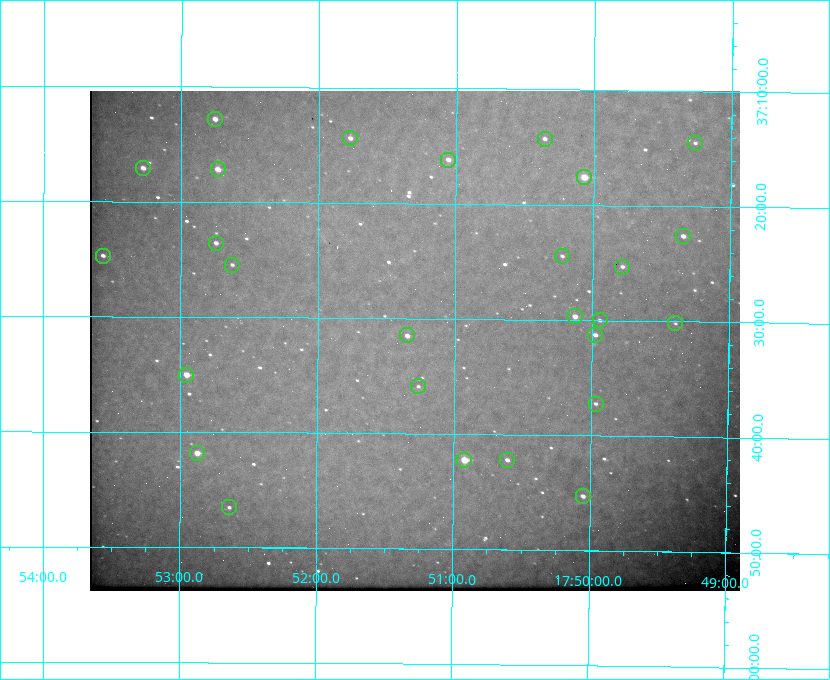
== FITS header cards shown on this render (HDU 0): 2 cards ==
NAXIS1  =                  650 / Width of table row in bytes
NAXIS2  =                  500 / Number of rows in table

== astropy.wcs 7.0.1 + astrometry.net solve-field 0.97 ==
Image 650 x 500 px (HDU 0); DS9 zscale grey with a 90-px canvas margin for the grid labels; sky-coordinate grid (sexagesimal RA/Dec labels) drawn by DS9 from the SOLVED WCS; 27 Tycho-2 reference stars matched to detected sources circled (green)
Header WCS: none
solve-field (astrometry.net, Tycho-2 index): SOLVED blind (the file carries no WCS)
Solved WCS: RA---TAN-SIP/DEC--TAN-SIP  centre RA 17:51:17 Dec +37:32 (267.82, +37.53 deg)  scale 5.21 arcsec/px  FOV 56.4' x 43.4'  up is +180 deg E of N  parity flipped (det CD > 0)
(file carries no celestial WCS; the grid is the blind solution)
Tycho-2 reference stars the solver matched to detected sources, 27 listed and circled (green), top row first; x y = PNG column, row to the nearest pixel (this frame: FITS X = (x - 90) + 1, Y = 500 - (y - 91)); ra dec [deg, ICRS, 3 dp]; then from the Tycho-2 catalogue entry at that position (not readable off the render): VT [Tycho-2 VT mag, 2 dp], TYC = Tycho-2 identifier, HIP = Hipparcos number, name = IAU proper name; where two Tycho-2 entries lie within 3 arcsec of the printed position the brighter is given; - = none
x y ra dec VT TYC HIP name
215 119 268.189 +37.213 9.71 2620-542-1 - -
350 138 267.943 +37.240 10.39 2620-505-1 - -
545 139 267.589 +37.238 11.09 2619-212-1 - -
695 143 267.316 +37.242 12.03 2619-611-1 - -
448 160 267.764 +37.270 10.17 2620-784-1 - -
143 168 268.319 +37.285 9.88 2620-536-1 - -
218 169 268.183 +37.286 8.98 2620-786-1 87506 -
584 177 267.517 +37.293 8.96 2619-379-1 - -
683 236 267.335 +37.377 10.60 2619-634-1 - -
216 243 268.186 +37.393 10.44 2620-175-1 - -
103 256 268.392 +37.412 10.60 2620-800-1 - -
562 256 267.555 +37.408 11.50 2619-358-1 - -
232 265 268.156 +37.424 11.25 2620-712-1 - -
622 267 267.445 +37.422 11.17 2619-451-1 - -
575 316 267.531 +37.495 10.07 2619-274-1 - -
600 320 267.485 +37.500 11.33 2619-40-1 - -
675 323 267.347 +37.503 12.15 3088-638-1 - -
407 335 267.836 +37.525 9.96 3089-889-1 - -
595 335 267.494 +37.522 10.35 3088-270-1 - -
186 375 268.239 +37.584 8.64 3089-755-1 - -
418 386 267.815 +37.598 11.54 3089-1081-1 - -
596 404 267.491 +37.621 11.40 3088-1284-1 - -
197 453 268.219 +37.697 8.93 3089-671-1 - -
464 460 267.730 +37.705 8.13 3089-1203-1 87349 -
507 460 267.652 +37.703 11.04 3089-693-1 - -
583 496 267.512 +37.755 10.10 3089-2332-1 - -
229 507 268.159 +37.775 11.22 3089-2245-1 - -